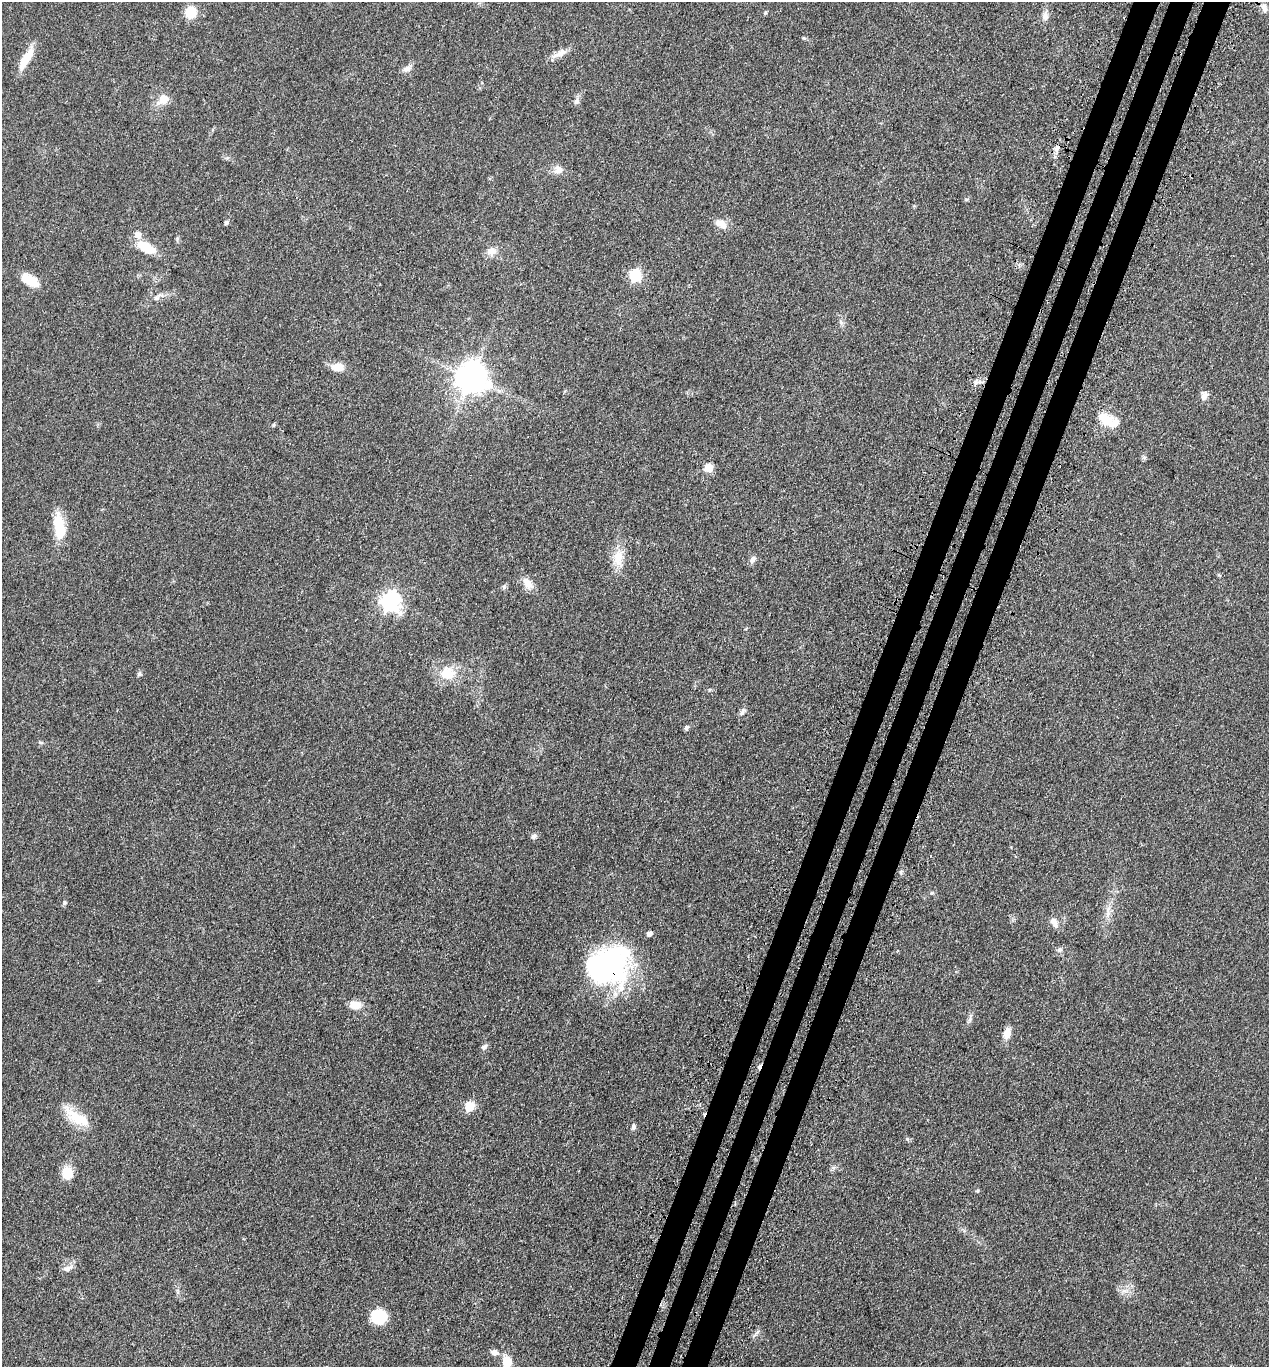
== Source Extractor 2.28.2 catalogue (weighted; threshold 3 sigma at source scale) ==
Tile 10 of 4 x 4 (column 2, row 3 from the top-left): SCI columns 1659-2925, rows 1503-2867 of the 5716 x 5734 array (HDU 1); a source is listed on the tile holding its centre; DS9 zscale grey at full resolution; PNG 1271 x 1369 px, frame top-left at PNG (2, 2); no overlay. Shown black and unused: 6% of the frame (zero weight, under 3 of 4 exposures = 9% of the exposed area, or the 3 px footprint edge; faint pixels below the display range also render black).
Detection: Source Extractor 2.28.2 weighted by HDU 2 'WHT'; one run over the whole footprint, this tile lists its part. Background 0.129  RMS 0.0074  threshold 0.0334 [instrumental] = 3 sigma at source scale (4.5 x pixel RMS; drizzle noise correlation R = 1.50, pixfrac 1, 0.05/0.05 arcsec/px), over >= 5 px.
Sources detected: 63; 1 inside a brighter object's white glare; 1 cosmic-ray / hot-pixel residue — not listed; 2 inside a brighter listed object's ellipse — not listed separately; the other 59 listed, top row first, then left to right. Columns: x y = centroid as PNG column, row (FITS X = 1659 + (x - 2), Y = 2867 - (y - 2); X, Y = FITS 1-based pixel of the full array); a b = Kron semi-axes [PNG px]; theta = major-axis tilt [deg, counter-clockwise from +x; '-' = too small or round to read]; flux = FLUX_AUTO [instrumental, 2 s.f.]
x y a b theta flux
1264 8 12 8 -74 3.8
190 12 9 9 - 20
765 13 5 4 - 1
1045 16 13 7 -85 3.8
804 38 5 5 - 0.85
560 53 25 7 26 5.9
26 59 32 9 60 13
406 69 12 7 18 3.2
163 99 10 8 34 10
576 101 9 6 50 2.3
1056 148 9 6 61 2.8
558 170 12 10 -55 5.4
226 223 6 5 - 1.4
721 224 17 10 -29 6.8
144 246 21 14 -22 14
492 251 13 10 25 6.1
635 275 6 6 - 73
30 280 22 11 -30 12
156 298 8 6 20 2
338 367 16 9 -2 8.1
471 378 10 9 - 1200
1204 396 11 7 73 4.4
1106 419 26 15 -27 15
273 425 5 4 - 1.1
1144 458 7 4 0 1.2
708 468 11 9 24 6.9
59 526 33 13 -82 19
618 558 24 12 90 12
753 559 10 6 63 2.8
528 583 17 10 -48 6.8
504 587 6 4 89 1.2
390 601 8 8 - 290
447 673 24 18 0 17
139 674 6 6 - 1.6
742 711 11 5 61 2.2
686 728 8 5 73 1.4
40 742 8 3 -19 0.92
534 836 8 7 - 2.1
932 893 5 5 - 0.96
64 903 7 4 84 1.2
1108 912 20 6 83 5.5
1054 922 14 8 -61 4.6
649 934 5 4 - 3.2
1060 950 8 7 - 2.1
608 965 50 41 23 130
355 1005 11 8 0 9.4
970 1019 8 4 89 1.8
1007 1033 15 8 80 6.9
484 1047 9 6 41 2.3
469 1106 6 5 - 29
77 1117 39 13 -34 19
633 1127 9 6 80 1.9
67 1173 16 12 -88 11
977 1191 5 4 - 0.77
67 1268 14 7 18 3.6
379 1316 17 15 -11 20
755 1335 9 3 45 1.4
494 1353 9 7 -19 3.3
507 1362 12 8 -84 13
Overlapping masked pixels (flux is a lower limit): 1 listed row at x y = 608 965
Isophote crosses this tile's border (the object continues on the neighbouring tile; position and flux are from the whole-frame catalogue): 1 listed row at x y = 507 1362
Unlisted compact peaks at least as high as the median listed source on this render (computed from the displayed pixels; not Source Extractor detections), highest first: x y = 907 1139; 709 690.